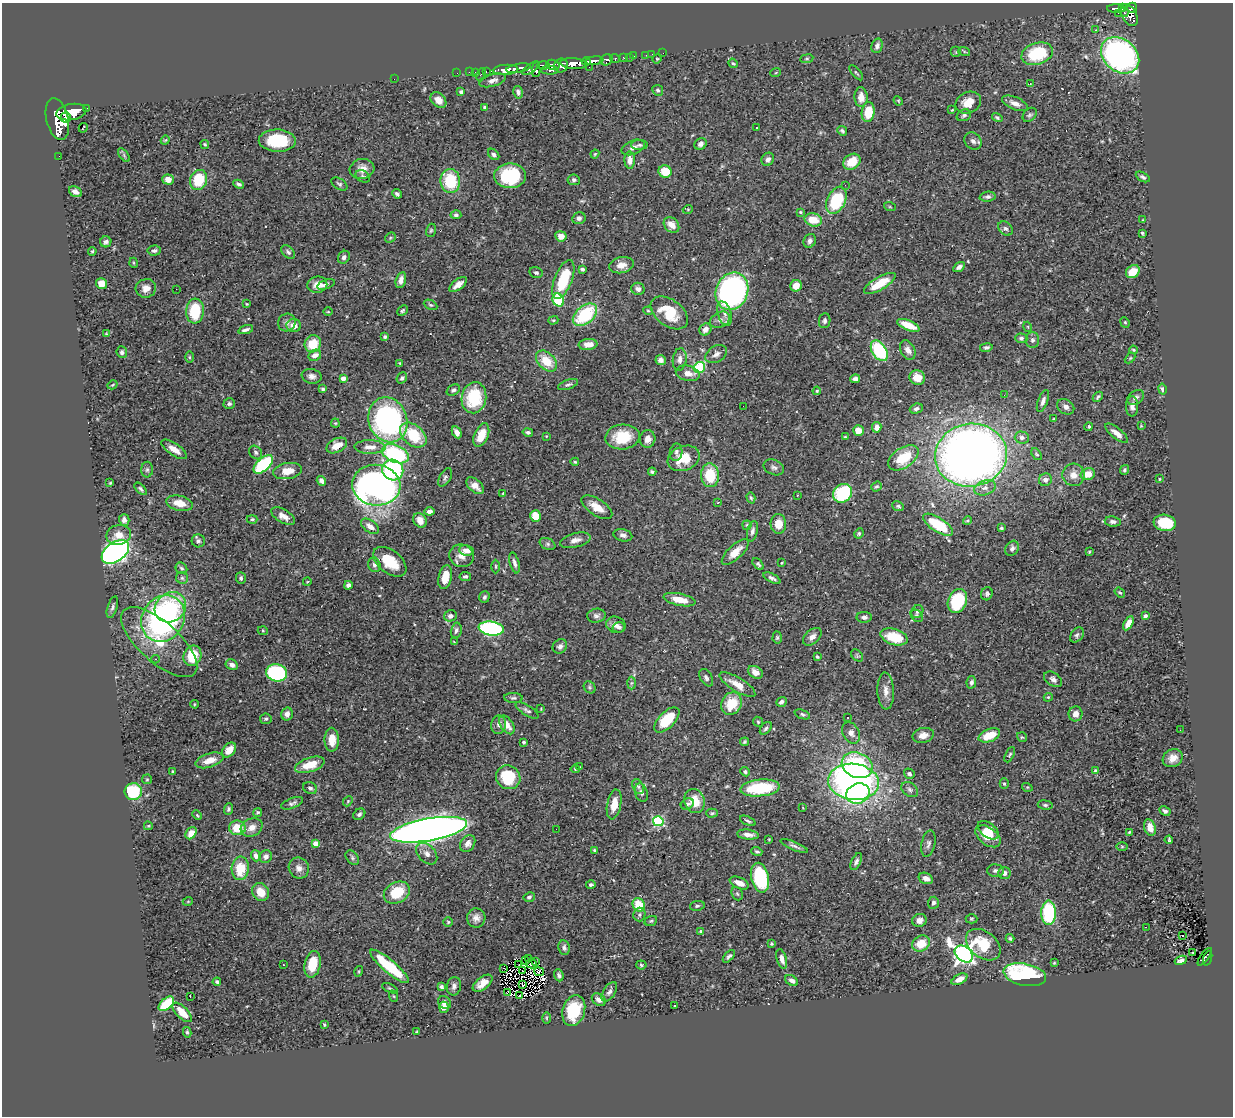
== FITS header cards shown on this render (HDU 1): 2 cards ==
NAXIS1  =                 1231
NAXIS2  =                 1114

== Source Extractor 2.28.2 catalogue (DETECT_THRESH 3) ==
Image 1231 x 1114 px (HDU 1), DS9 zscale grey, 1 PNG px = 1 image px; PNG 1235 x 1118 px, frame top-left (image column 1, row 1114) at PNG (2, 3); each listed source drawn as its Kron ellipse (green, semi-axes under 4 px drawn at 4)
Background 0.456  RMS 0.029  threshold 0.086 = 3 sigma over >= 5 px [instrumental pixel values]
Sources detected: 512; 3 with non-positive FLUX_AUTO (blend fragments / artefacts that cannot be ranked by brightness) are neither listed nor drawn; of the other 509, the 500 brightest by FLUX_AUTO listed and drawn (9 fainter detections omitted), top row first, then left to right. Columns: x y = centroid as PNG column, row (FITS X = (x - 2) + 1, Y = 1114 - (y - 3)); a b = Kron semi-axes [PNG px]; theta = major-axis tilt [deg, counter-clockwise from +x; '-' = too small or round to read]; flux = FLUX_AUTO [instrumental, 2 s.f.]
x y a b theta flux
1116 8 9 3 -1 150
1122 8 3 3 - 110
1132 8 5 4 - 310
1124 12 5 3 - 73
1118 13 2 2 - 5.6
1129 15 12 7 -62 500
1095 30 3 2 - 190
877 46 7 5 73 8.1
964 51 6 4 -19 2.4
956 52 5 5 - 2.7
663 53 2 2 - 5.2
652 54 3 2 - 2.5
1037 54 16 10 17 110
646 55 2 2 - 5.6
1120 55 21 16 -39 540
634 56 2 2 - 5.9
624 57 3 3 - 21
629 57 2 2 - 6.6
615 59 5 3 - 100
657 59 5 4 - 2.2
807 59 6 3 8 2.2
607 60 6 5 - 260
586 61 4 3 - 320
594 61 9 4 7 920
733 63 5 4 - 2.3
574 64 13 5 -4 2000
553 65 6 5 - 270
561 65 7 6 - 770
543 66 6 4 -2 360
589 67 2 2 - 7.5
518 68 12 4 9 900
531 68 10 4 36 300
536 69 8 4 87 440
506 70 13 5 4 1300
549 70 9 4 -2 220
469 72 2 2 - 8.2
476 72 3 2 - 17
486 72 3 2 - 17
776 72 5 3 - 1.7
457 73 2 2 - 8.2
856 73 9 3 -49 2.7
481 74 6 3 63 63
394 79 2 2 - 120
493 80 14 6 16 8.5
1030 84 3 2 - 1.5
658 90 5 5 - 4.1
461 92 4 3 - 4.1
518 92 6 4 -76 5.6
861 97 10 6 -88 14
438 100 9 6 -43 18
898 101 5 4 - 1.9
968 103 13 10 26 26
1015 103 14 6 -23 14
485 107 4 3 - 3.9
86 108 3 3 - 56
952 110 3 2 - 1.5
71 112 15 8 10 3100
868 112 10 6 81 51
964 115 7 5 24 4.3
1030 115 8 6 45 4.5
66 118 5 5 - 880
997 118 5 3 - 3.2
57 119 21 11 -76 3800
83 128 5 2 - 1.6
757 128 3 3 - 5.2
842 131 5 3 - 3.6
165 140 4 3 - 1.8
277 141 18 11 -2 87
973 141 9 7 -43 7.9
205 144 4 3 - 2.7
701 144 6 5 - 7.8
640 145 8 5 1 3.9
633 147 12 7 23 9.7
494 154 6 4 -45 5.5
595 154 4 3 - 1.8
124 155 8 4 -54 2.9
59 156 2 2 - 4.9
768 159 7 6 - 8
630 160 8 5 -88 14
852 162 9 7 33 38
362 169 12 10 13 18
665 171 6 6 - 40
363 176 8 5 -32 4
510 176 16 12 3 130
1143 177 7 4 -29 4
168 179 5 5 - 16
198 180 10 8 71 68
574 180 6 5 - 3.9
450 181 12 10 -82 85
239 184 5 4 - 4.6
339 184 9 5 -33 4.5
845 185 3 2 - 1.5
75 192 7 5 -30 10
397 194 5 4 - 4.5
988 197 8 5 5 5.5
836 200 14 9 65 120
890 207 6 4 -19 2.1
688 209 5 3 - 1.6
800 212 4 3 - 2
456 215 5 4 - 4.9
579 218 6 6 - 6
813 220 9 6 -13 35
1143 220 4 2 - 1.5
671 225 9 6 -46 19
1006 228 8 6 -42 5.7
431 230 7 5 73 2.9
1142 233 4 3 - 3.2
561 236 6 5 - 18
390 238 6 4 47 2.6
810 241 7 6 - 6.6
106 242 5 5 - 5.6
154 250 7 5 5 5.2
92 251 4 3 - 2.5
288 252 8 5 -47 5.5
344 257 7 5 56 6.1
134 263 5 3 - 1.9
622 265 12 8 10 16
959 267 6 4 33 6.2
582 269 4 3 - 3.7
1133 272 7 6 - 30
536 273 7 5 -14 5.3
563 279 20 9 69 88
401 280 8 5 75 9.4
880 283 18 6 30 49
101 284 5 5 - 25
326 284 9 4 19 5.8
317 285 10 8 9 16
458 285 10 5 38 13
796 286 6 5 - 21
146 288 10 9 - 15
176 289 2 2 - 15
638 289 7 6 - 7.1
732 291 19 16 67 590
558 300 7 5 -62 100
247 304 3 3 - 1.8
430 305 7 4 -26 3.6
195 311 12 9 85 92
402 311 6 4 44 3.2
648 311 5 4 - 2.2
328 312 4 3 - 1.5
669 313 21 13 -36 60
724 314 12 6 -73 11
585 315 14 9 40 140
553 320 5 4 - 2.3
720 320 11 7 26 8.5
825 321 7 5 80 4.9
1125 322 5 4 - 2.6
287 323 9 8 - 7.5
294 325 7 6 - 17
908 325 12 5 -22 37
1028 327 5 3 - 1.8
705 329 6 5 - 12
246 330 8 3 16 5.6
106 334 3 3 - 1.8
385 337 4 3 - 3.1
1021 338 6 5 - 4.5
1032 340 8 7 - 5.7
313 344 9 8 - 48
588 344 9 5 5 18
986 347 6 4 10 4.9
908 350 10 7 -63 11
1133 350 4 3 - 2.2
879 351 11 7 -58 150
122 352 6 5 - 5
716 354 11 8 33 8.8
315 355 6 5 - 11
189 357 6 4 -90 2.3
1130 358 6 4 45 2.1
680 359 11 7 82 9.2
661 360 5 5 - 9.8
546 361 12 8 -44 45
400 363 3 3 - 2.2
699 368 6 5 - 130
688 373 12 7 -13 14
312 376 10 7 -10 9.4
917 377 8 7 - 26
343 378 4 4 - 13
402 378 6 5 - 4.3
855 379 5 4 - 7.1
568 384 10 4 20 4.7
112 385 5 3 - 2
323 389 4 4 - 3.8
1162 389 5 4 - 4.9
453 390 7 5 33 4.4
817 391 4 3 - 2.3
1004 395 2 2 - 1.5
1098 397 6 3 46 3.1
474 398 16 12 80 93
1136 398 9 6 37 7.7
1043 401 12 5 70 8.1
229 404 5 5 - 4.5
743 406 2 2 - 2.6
1132 406 10 6 90 8.5
1066 407 9 7 -34 9.1
916 409 7 5 18 6.5
1054 419 3 2 - 2.2
388 420 23 19 -71 420
335 423 4 4 - 2.1
1141 426 3 3 - 1.7
877 427 5 4 - 13
1089 427 4 4 - 2.7
858 430 5 5 - 19
457 432 6 4 -63 9.6
528 432 5 4 - 5.3
1116 433 14 5 -38 16
413 435 15 10 -40 79
481 435 12 7 67 39
546 436 3 3 - 1.2
623 437 17 12 5 61
845 437 3 3 - 2.6
1022 437 7 6 - 7.7
648 439 9 7 78 13
337 445 11 6 27 23
370 447 15 7 -1 17
174 449 15 6 -34 18
256 452 7 6 - 4.7
676 452 8 6 80 6.2
395 454 14 8 -23 190
1037 454 7 4 -52 2.9
971 455 36 31 10 2000
684 458 16 12 21 42
903 458 17 10 34 62
575 462 4 3 - 2.5
263 464 12 6 42 180
774 467 10 7 -22 6.5
147 470 8 6 89 4.7
393 470 11 10 - 200
1124 470 5 4 - 3.6
288 471 14 8 10 29
652 472 4 3 - 3.7
1088 474 7 6 - 24
710 475 12 9 -84 66
1074 475 11 11 - 19
445 477 10 5 60 4.5
1159 479 3 3 - 1.7
1045 480 6 6 - 11
321 481 5 4 - 9.7
110 483 3 2 - 1.8
376 485 24 20 -6 810
475 486 10 6 -44 16
876 487 6 4 39 3.6
985 488 11 7 18 11
141 489 7 4 -45 3.9
503 493 3 3 - 1.4
842 493 10 9 - 150
797 495 3 2 - 2
751 498 6 4 -72 2.9
179 503 13 7 -13 26
718 503 4 3 - 2.2
898 506 6 5 - 3.4
597 507 17 8 -33 26
430 511 5 4 - 7.7
283 516 13 6 -31 15
536 516 6 5 - 37
252 519 5 4 - 3.2
124 520 6 5 - 7.4
420 520 8 6 -60 18
968 521 4 4 - 2.3
1113 522 8 5 -7 6.8
1165 523 11 8 -8 78
778 524 10 7 -88 27
747 525 4 4 - 2.6
938 525 17 7 -33 96
370 526 10 6 -36 13
1001 528 3 3 - 2.9
752 531 10 5 75 7.8
859 533 5 4 - 3.2
119 535 12 10 13 23
623 535 9 6 -13 7.2
575 540 16 7 14 13
198 541 6 6 - 5.5
548 544 8 5 -27 4.7
1012 548 8 6 61 6.3
466 550 7 5 -7 13
115 552 15 9 35 870
735 552 17 7 43 25
1089 552 3 2 - 1.6
461 556 12 11 - 18
390 562 19 11 -38 50
515 563 11 4 -75 7
782 563 4 3 - 2.3
758 564 7 4 -49 3.6
374 565 7 6 - 5.8
496 566 7 3 -90 2.5
181 568 6 5 - 3.6
465 576 6 4 11 3.8
445 577 12 6 77 28
182 578 6 6 - 3.5
241 578 6 5 - 5.2
772 578 9 4 -26 5.6
307 582 4 3 - 1.5
348 585 4 4 - 7.3
1120 592 6 4 -36 3.3
987 594 7 5 67 4.6
484 597 6 5 - 4.5
679 600 16 6 -12 32
957 601 12 9 67 130
112 607 11 5 73 5.1
170 607 16 14 38 91
917 612 7 5 55 4.1
450 616 6 5 - 8.8
596 616 9 7 8 6.5
917 616 7 5 -46 3.4
1145 616 4 3 - 6.3
864 617 7 5 0 6
163 619 24 21 57 450
1128 623 7 4 60 19
616 625 10 8 -21 12
619 627 6 5 - 5.9
491 628 12 7 -8 330
456 630 8 5 77 5.3
263 631 5 3 - 2
1077 635 8 6 53 5.6
777 637 6 4 87 3.4
812 637 11 7 42 9.7
894 637 14 8 -17 65
159 642 48 20 -42 89
454 642 3 2 - 1.5
560 646 8 6 45 8.8
857 655 7 5 -46 3
192 656 10 8 69 56
817 657 4 3 - 2.3
155 659 4 3 - 3.5
232 665 6 5 - 8.2
755 672 8 5 -32 16
277 673 10 8 -13 230
706 678 9 6 -59 5.3
1053 679 10 6 -33 7.6
971 682 6 4 78 5
631 683 6 4 88 3.5
737 685 20 7 -31 22
590 687 6 5 - 3.4
886 691 18 8 -87 15
1048 697 4 4 - 2.3
513 698 9 5 -4 4.4
781 702 5 4 - 6.8
731 703 11 10 - 51
194 704 4 3 - 1.6
541 709 3 2 - 1.3
527 710 13 5 -32 5.6
287 714 6 6 - 9.8
802 714 8 4 -21 3.6
1076 714 7 7 - 11
848 717 2 2 - 1.6
266 719 6 5 - 3.4
667 720 16 8 45 74
758 722 5 4 - 2.8
499 725 9 7 80 8.1
507 725 10 6 -56 20
766 728 7 4 51 3.9
1180 730 2 2 - 1.6
851 733 11 8 -60 11
923 735 11 7 13 12
989 735 11 6 21 41
1022 737 5 4 - 2.5
332 740 12 7 90 25
524 742 3 3 - 2.8
745 742 4 3 - 2.7
229 750 8 5 51 21
1010 755 8 4 64 3.2
1173 758 10 8 29 17
210 760 14 7 18 23
310 765 15 7 17 38
857 765 16 12 -23 200
579 767 3 3 - 2
575 769 4 4 - 3.3
1095 770 3 3 - 2
172 771 4 3 - 2.1
745 772 5 4 - 3.3
909 774 6 5 - 5.4
508 777 12 11 - 87
147 779 5 4 - 2.3
854 782 25 18 -6 710
1004 784 5 4 - 3.1
638 787 8 5 -61 5
1027 787 5 3 - 2
310 788 7 5 -27 5.2
760 788 20 8 5 110
910 790 9 6 -35 6.5
133 792 8 8 - 95
641 793 9 6 -71 7
858 794 12 10 19 180
348 801 6 4 48 2.8
695 801 12 10 -70 38
292 803 11 5 21 5.9
614 804 15 7 79 26
687 804 7 5 29 4.2
1045 805 7 4 -7 3.7
803 808 4 2 - 1.4
228 809 5 4 - 3.7
1165 811 6 4 -29 4.9
258 812 4 4 - 3.2
712 813 6 4 2 3.1
359 814 6 5 - 5
197 815 5 3 - 2.1
658 821 5 5 - 190
748 821 8 3 -24 3.2
148 826 4 3 - 2.3
252 827 11 8 26 17
1150 827 8 5 -71 20
237 828 8 7 - 42
556 829 2 2 - 2.4
429 830 39 11 10 2600
988 830 12 7 -38 23
1129 832 4 3 - 1.9
191 833 7 5 55 22
748 835 11 5 -6 13
988 836 14 8 -37 34
769 839 2 2 - 1.6
1169 840 4 3 - 2.6
468 843 9 7 56 10
316 844 4 4 - 29
928 844 13 7 78 7.6
794 846 15 3 -22 5.7
1122 846 6 4 -1 2.5
595 850 4 3 - 3
757 851 5 3 - 3.3
427 854 12 8 -48 13
256 856 6 4 -71 9.1
266 857 7 6 - 8.8
352 858 8 5 -52 4.2
856 861 9 4 65 5.7
240 868 12 8 85 53
299 868 11 10 - 12
996 871 8 6 0 6.2
1004 873 6 6 - 9
760 878 15 9 -77 140
926 878 7 5 -24 10
739 883 10 5 -24 17
591 885 5 4 - 5.1
261 892 9 8 - 26
397 892 14 10 28 60
737 894 7 5 -67 3.2
529 897 6 4 26 4.9
188 901 5 3 - 1.5
933 903 6 5 - 6.5
639 905 7 6 - 48
697 906 7 5 9 4.1
1049 913 12 7 89 170
639 915 7 6 - 4.9
476 918 9 9 - 12
971 919 6 4 -1 2.5
919 920 7 6 - 11
651 921 6 4 21 3
448 922 5 4 - 2.5
1146 927 3 2 - 4.3
701 931 4 4 - 4.5
1182 935 3 3 - 36
1010 938 4 3 - 2.8
921 943 9 7 33 39
771 944 4 3 - 2.2
983 945 19 13 -37 75
564 948 7 5 -80 5.5
1193 952 3 2 - 3.8
964 954 10 7 -40 1200
729 956 7 4 47 4.2
1205 957 10 3 53 33
1208 958 7 4 71 37
529 959 3 2 - 3.5
782 959 10 5 -75 11
525 960 4 2 - 1.5
1181 960 6 4 22 4.2
535 962 2 2 - 1.7
1054 963 3 3 - 1.8
313 964 13 8 78 48
531 964 5 2 - 2.2
283 965 2 2 - 1.5
519 965 2 2 - 1.3
641 965 5 4 - 2.9
389 966 25 6 -40 92
504 968 3 2 - 3.6
359 971 5 3 - 1.9
523 971 4 2 - 1.9
539 972 5 3 - 1.9
559 975 6 4 -69 4.7
1025 975 22 11 -11 190
959 979 8 5 28 17
792 981 7 5 -33 8.6
217 982 4 3 - 3.6
483 983 11 6 38 18
523 984 3 2 - 1.9
454 986 9 7 79 7.2
441 987 4 3 - 4.4
390 988 8 3 -25 2.5
609 992 11 6 57 7.7
507 993 3 2 - 3.7
520 995 3 2 - 1.6
393 996 6 3 -70 2.2
190 997 3 2 - 23
599 1000 7 5 -35 9.6
444 1002 7 6 - 7.9
166 1004 9 5 43 79
674 1006 3 2 - 6.5
444 1007 5 5 - 16
574 1010 16 11 73 81
182 1012 12 5 -46 30
546 1018 6 4 -89 2.6
324 1025 4 3 - 2.1
417 1031 3 2 - 1.7
187 1032 5 4 - 3.2
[9 fainter detections neither listed nor drawn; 3 non-positive-flux detections neither listed nor drawn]